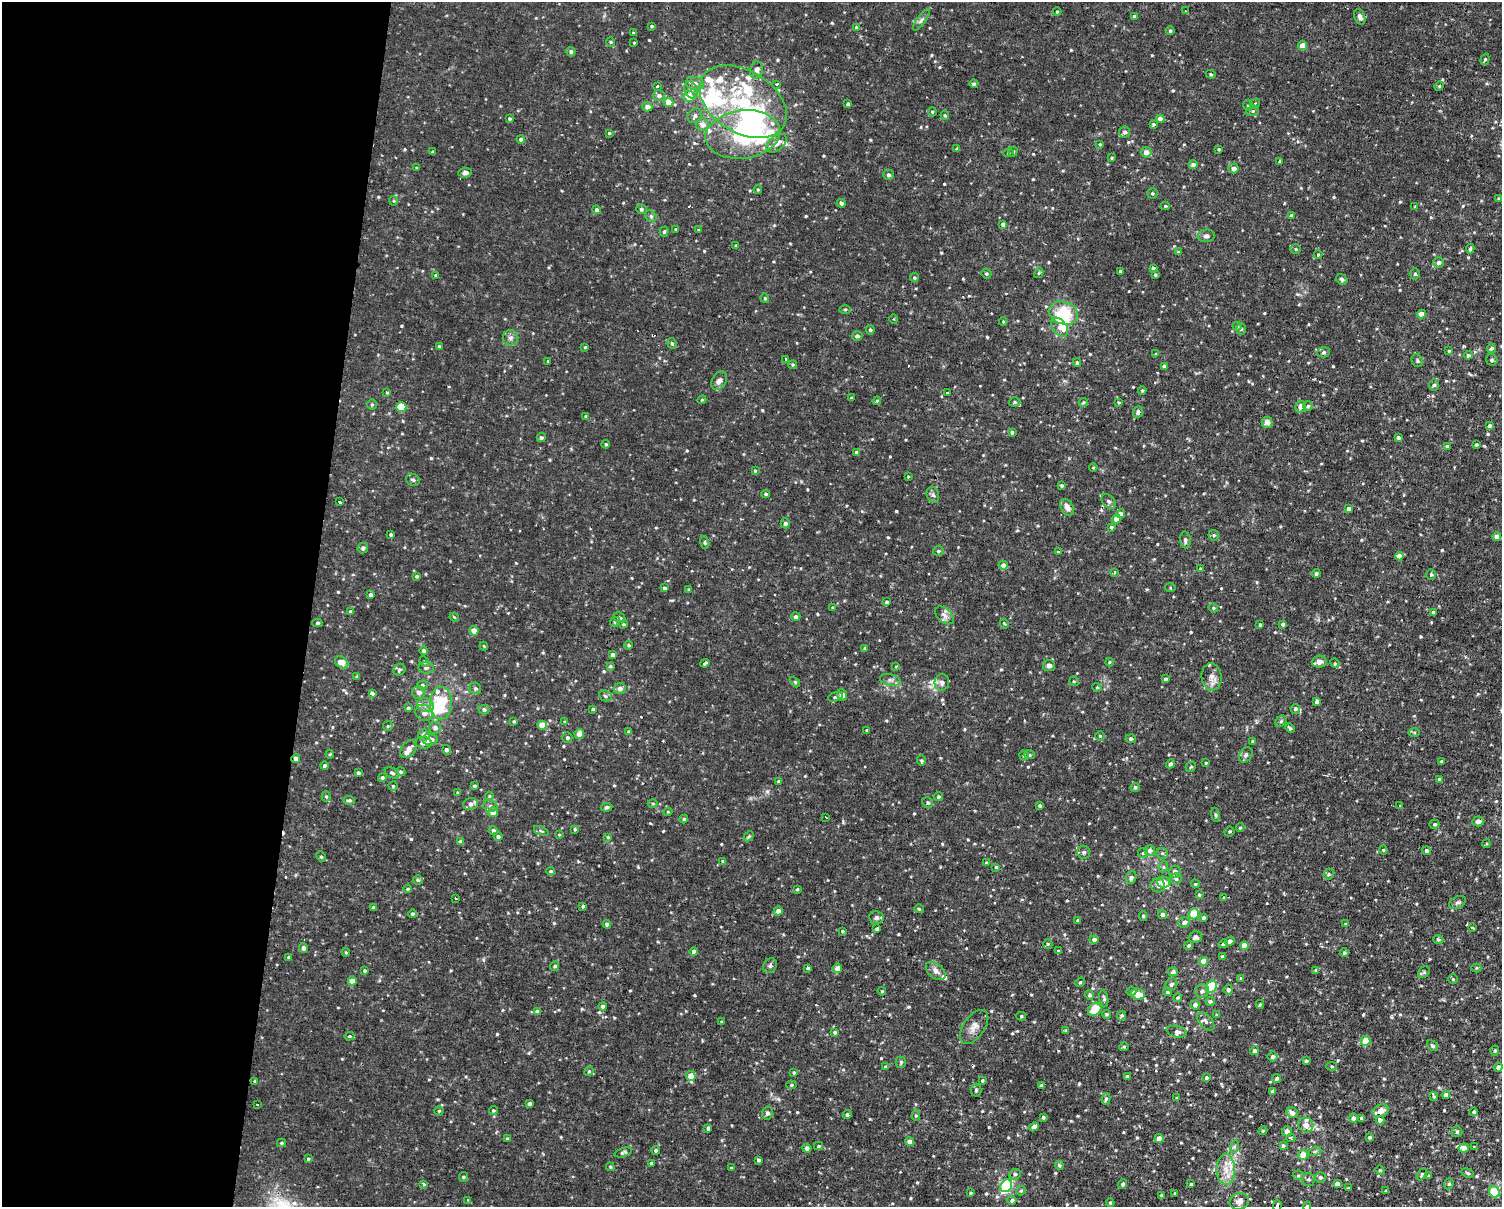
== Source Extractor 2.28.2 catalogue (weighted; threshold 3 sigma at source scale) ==
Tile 4 of 3 x 4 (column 1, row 2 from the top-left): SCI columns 140-1639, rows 2594-3798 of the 4978 x 5004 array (HDU 1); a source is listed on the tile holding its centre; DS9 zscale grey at full resolution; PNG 1504 x 1209 px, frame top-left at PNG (2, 2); each listed source drawn as its Kron ellipse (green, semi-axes under 4 px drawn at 4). Shown black and unused: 21% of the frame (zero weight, under 2 of 3 exposures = <1% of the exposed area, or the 3 px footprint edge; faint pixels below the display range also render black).
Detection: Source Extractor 2.28.2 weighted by HDU 2 'WHT'; one run over the whole footprint, this tile lists its part. Background 0.0153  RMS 0.0031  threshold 0.0141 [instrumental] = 3 sigma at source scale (4.5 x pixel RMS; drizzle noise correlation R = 1.50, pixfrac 1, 0.05/0.05 arcsec/px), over >= 5 px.
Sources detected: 702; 8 inside a brighter object's white glare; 17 cosmic-ray / hot-pixel residue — neither listed nor drawn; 25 inside a brighter listed object's ellipse — not listed separately; of the other 652, all 500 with FLUX_AUTO >= 0.329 (the completeness limit of this list) listed and drawn (152 fainter detections not listed), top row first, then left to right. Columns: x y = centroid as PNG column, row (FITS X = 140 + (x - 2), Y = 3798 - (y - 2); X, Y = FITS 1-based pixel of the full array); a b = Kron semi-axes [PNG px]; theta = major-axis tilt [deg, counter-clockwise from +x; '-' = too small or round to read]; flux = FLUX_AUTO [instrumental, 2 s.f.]
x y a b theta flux
1185 11 3 2 - 0.36
1057 12 4 3 - 0.37
1134 16 4 3 - 0.52
1360 17 8 5 -68 1.2
921 20 13 4 52 1.1
652 26 3 3 - 0.41
856 27 3 3 - 0.34
1170 31 4 3 - 0.49
633 33 3 2 - 0.36
611 42 5 4 - 0.37
634 43 3 3 - 0.38
1302 46 5 4 - 3.2
571 52 5 4 - 0.84
1485 59 5 4 - 0.57
757 70 8 6 75 1.7
1211 74 5 4 - 0.33
695 84 9 6 -15 1.7
777 84 3 3 - 0.74
974 84 4 4 - 0.53
657 86 3 3 - 0.74
1439 86 5 4 - 0.4
691 90 8 6 -65 1.3
659 96 6 5 - 1.1
689 96 5 5 - 4.3
668 102 5 4 - 3.6
743 102 47 31 -32 32
848 104 3 3 - 0.76
1255 104 5 3 - 0.36
1248 105 5 4 - 0.53
647 107 5 4 - 1.8
1253 111 6 5 - 0.59
932 112 4 4 - 0.4
945 115 4 3 - 0.38
695 116 8 6 49 1.1
510 119 4 3 - 0.59
1160 119 4 4 - 2.3
702 125 7 6 - 2.2
1153 125 3 3 - 1.3
1125 132 5 5 - 1.1
609 133 3 3 - 0.35
743 134 37 24 7 37
521 139 4 4 - 0.79
776 143 12 7 40 2.4
1100 144 4 3 - 0.36
957 149 3 3 - 0.47
1219 149 3 3 - 0.38
433 152 4 3 - 0.8
1013 152 5 4 - 0.44
1146 152 5 5 - 2.2
1008 153 5 4 - 0.54
1111 158 4 3 - 0.39
1280 161 3 3 - 0.45
1193 165 4 4 - 1.3
416 168 4 3 - 0.35
1234 168 5 5 - 1.6
465 173 7 5 6 0.99
888 175 5 5 - 0.73
758 190 4 3 - 0.37
1152 193 5 5 - 0.56
1499 199 4 4 - 0.43
394 201 4 4 - 0.33
841 203 4 4 - 0.95
1165 206 4 3 - 0.34
1415 206 3 3 - 0.35
641 209 5 5 - 0.64
597 210 4 4 - 0.8
651 216 6 5 - 0.66
1291 216 4 4 - 0.6
1003 224 4 4 - 0.94
676 229 3 3 - 0.43
699 230 4 3 - 0.44
664 232 5 4 - 0.46
1206 236 8 6 6 0.94
736 245 4 3 - 0.36
1296 249 5 5 - 0.43
1470 249 5 3 - 0.6
1179 252 4 4 - 0.7
1318 254 4 3 - 0.41
1439 262 5 5 - 1.3
1153 268 4 4 - 1
1120 271 3 3 - 0.42
986 273 5 5 - 0.53
1039 273 5 4 - 0.34
1415 274 5 5 - 0.6
436 275 4 3 - 0.33
1155 275 4 3 - 0.42
914 278 4 4 - 0.53
1342 279 6 4 -34 0.62
765 298 5 4 - 0.4
845 309 6 4 0 0.42
1063 313 15 11 -18 11
1421 314 4 4 - 2.5
893 319 4 3 - 0.34
1003 322 4 3 - 0.37
1237 326 5 4 - 0.52
1060 327 11 6 -52 1.8
1241 329 5 5 - 0.52
870 330 4 4 - 0.56
857 336 5 5 - 0.92
510 338 8 7 - 1.2
672 343 6 4 -66 0.51
439 346 4 3 - 0.44
585 347 3 3 - 0.42
1492 348 5 4 - 0.69
1449 351 3 3 - 0.42
1323 352 6 5 - 0.59
1156 354 3 3 - 0.75
1468 355 4 4 - 0.71
786 359 3 3 - 0.4
1492 360 6 5 - 0.7
548 361 3 2 - 0.33
1417 361 7 5 -59 0.66
1077 363 4 3 - 0.56
792 365 5 4 - 0.46
1164 366 4 4 - 0.95
719 381 10 7 58 1.6
1434 385 6 5 - 0.64
1142 390 4 3 - 0.39
387 392 3 3 - 0.35
948 393 4 3 - 1.6
851 398 4 3 - 0.37
702 400 4 4 - 0.38
877 401 4 4 - 0.36
1015 402 6 5 - 0.53
1083 402 5 3 - 0.37
1119 402 4 3 - 0.36
372 404 5 5 - 0.48
1308 406 5 5 - 0.54
401 407 5 5 - 13
1300 407 6 5 - 1.5
1138 412 6 5 - 0.89
586 416 4 3 - 0.37
1267 422 6 5 - 2
1490 426 4 3 - 0.82
1012 432 3 3 - 0.64
1398 437 4 4 - 0.67
541 438 4 4 - 0.72
606 444 4 4 - 0.5
1476 445 3 3 - 0.45
1447 446 4 3 - 0.46
857 452 4 3 - 0.79
1093 467 4 3 - 0.38
755 471 3 3 - 0.36
908 477 3 2 - 0.34
413 480 7 5 -24 0.79
1062 486 4 3 - 0.56
766 494 4 4 - 0.5
933 495 8 6 -71 0.82
1109 501 8 6 -49 0.89
340 502 3 3 - 0.7
1067 507 9 6 -58 2.4
1349 508 4 3 - 1.2
1121 514 4 4 - 1.7
1116 519 4 4 - 2.1
785 523 5 4 - 0.89
1111 527 3 3 - 0.44
391 535 3 3 - 0.53
1214 535 6 5 - 0.51
1497 537 4 4 - 2.4
1185 540 8 5 -85 0.89
705 542 7 4 -71 0.44
363 548 5 5 - 0.76
938 551 5 4 - 0.55
1058 552 4 4 - 0.35
1399 556 4 4 - 2.2
1003 565 4 4 - 1.2
1200 569 4 3 - 0.4
1114 572 4 3 - 1.1
1316 573 4 4 - 0.69
1431 575 5 5 - 0.61
417 576 3 3 - 0.46
664 588 4 4 - 0.65
1170 588 5 3 - 0.33
689 590 3 3 - 0.44
371 595 4 4 - 1.1
886 602 4 3 - 0.58
833 608 3 3 - 0.39
1213 608 5 4 - 0.4
351 611 3 3 - 0.85
1433 612 3 3 - 0.6
944 615 11 6 -42 1.6
454 617 5 3 - 0.34
796 617 5 4 - 0.91
619 618 6 5 - 0.64
615 622 5 4 - 0.5
317 623 5 4 - 0.49
623 624 4 3 - 0.36
1004 624 5 3 - 0.41
1283 624 4 3 - 0.64
1260 625 3 3 - 0.44
474 631 4 4 - 2.5
629 645 4 3 - 0.45
484 646 4 3 - 0.33
865 648 3 3 - 0.41
424 651 4 4 - 0.77
613 655 4 4 - 1.1
342 662 7 5 -34 4
424 662 6 4 -67 0.54
1109 662 4 4 - 0.35
1319 662 7 6 - 1.9
705 663 4 3 - 0.48
1335 663 5 4 - 0.35
610 666 4 4 - 0.33
896 666 4 3 - 0.53
1049 666 6 5 - 1.2
426 668 7 6 - 1
399 670 6 5 - 0.6
357 677 3 3 - 0.61
1211 677 13 10 -85 2.3
1165 679 3 3 - 0.75
890 680 10 6 -14 1.2
1074 681 5 4 - 0.41
795 682 6 4 -46 0.35
942 683 8 7 - 1.5
422 685 5 4 - 0.62
1097 687 5 4 - 0.37
475 688 6 5 - 0.69
620 689 6 5 - 1.4
419 692 6 6 - 1.6
372 693 4 3 - 2.4
842 695 6 5 - 1.6
605 696 7 5 -24 0.65
835 697 7 4 18 0.57
1317 701 4 4 - 1.3
441 703 16 11 -89 17
425 705 8 6 -16 1.5
408 708 4 4 - 0.61
593 709 3 3 - 0.44
1295 709 5 4 - 0.72
484 710 5 5 - 0.8
424 713 9 7 -38 2.1
564 721 3 3 - 0.35
1281 721 6 5 - 0.52
514 722 4 3 - 0.39
542 725 4 4 - 5.7
388 726 5 4 - 0.46
435 728 6 6 - 1.4
1290 728 5 4 - 0.54
867 730 3 3 - 0.36
629 732 4 3 - 0.52
1414 732 6 4 -1 0.4
579 734 5 4 - 3.2
424 735 6 6 - 2.5
1100 736 5 5 - 0.43
567 737 5 5 - 0.67
1131 739 5 4 - 0.68
430 740 7 5 -5 2.5
1253 741 3 3 - 0.49
423 743 8 6 -6 1.3
409 749 10 6 49 1.6
446 750 5 4 - 0.84
330 754 4 4 - 0.33
1024 755 5 4 - 0.69
1029 755 5 4 - 0.46
1246 755 8 6 54 0.92
296 758 4 4 - 1.3
921 761 5 4 - 0.47
1442 761 3 3 - 0.45
1206 763 3 2 - 0.35
1170 764 5 3 - 0.62
325 766 4 4 - 0.56
1191 767 6 4 42 0.4
401 772 5 4 - 0.63
358 773 4 3 - 0.75
392 773 8 5 -28 0.78
382 777 4 4 - 0.62
1439 779 3 3 - 0.4
779 781 4 3 - 0.54
393 786 5 4 - 0.4
474 786 4 4 - 0.43
1135 787 4 4 - 0.61
457 793 4 3 - 0.36
326 796 5 4 - 0.46
489 796 4 4 - 0.37
938 797 4 4 - 0.54
349 800 5 4 - 0.68
653 803 5 3 - 0.36
928 803 5 5 - 0.67
471 804 7 6 - 1.3
1040 805 3 3 - 0.56
1399 805 4 2 - 0.38
490 806 7 5 -17 0.95
607 807 5 4 - 0.6
493 812 5 5 - 2.9
668 812 4 4 - 0.36
1215 815 7 3 -82 0.45
826 817 3 2 - 0.42
684 819 4 4 - 0.58
1478 821 6 5 - 0.91
1434 824 5 4 - 0.62
1240 828 4 3 - 0.42
575 829 4 4 - 0.34
493 831 4 4 - 0.86
541 831 8 4 -22 0.48
1229 831 5 5 - 0.56
559 834 4 3 - 0.33
498 836 4 4 - 0.72
749 836 6 4 44 0.46
608 837 3 3 - 0.59
461 842 4 4 - 1.4
1486 844 4 3 - 0.34
1150 850 5 5 - 1.2
1383 850 4 4 - 0.36
1426 851 4 4 - 0.71
1084 852 6 6 - 0.85
1143 853 5 5 - 0.47
1162 853 6 5 - 0.58
321 857 5 4 - 0.48
722 861 4 3 - 0.35
986 863 4 3 - 0.36
996 867 4 4 - 0.44
1163 867 6 3 71 0.43
551 871 4 4 - 0.63
1175 872 6 5 - 1.3
1329 874 5 5 - 0.44
1131 877 7 5 69 0.98
1176 879 5 5 - 0.67
418 880 5 5 - 0.53
1163 882 6 5 - 3.2
1195 884 4 3 - 0.38
1158 885 7 7 - 1.2
408 889 4 3 - 0.41
797 889 3 3 - 0.35
1199 895 4 4 - 0.4
456 898 3 2 - 0.44
1224 898 4 4 - 0.36
1458 902 9 5 27 0.79
583 906 4 3 - 0.61
373 907 4 4 - 0.52
919 909 4 4 - 0.4
778 911 5 4 - 1.7
412 914 4 4 - 0.62
1163 914 4 4 - 0.93
1194 914 5 4 - 9.2
1143 916 4 4 - 0.48
876 918 7 6 - 0.95
1203 918 4 4 - 0.78
1078 920 3 3 - 0.46
1184 922 6 5 - 1
607 924 4 4 - 0.86
1346 924 4 3 - 0.35
1472 928 3 2 - 0.47
877 929 4 4 - 0.52
842 931 4 3 - 0.38
1195 937 7 5 15 0.91
1094 939 4 4 - 1.1
1438 939 5 4 - 0.56
1230 941 5 4 - 1.1
1048 944 5 5 - 0.41
1223 944 5 4 - 0.69
1189 945 5 4 - 0.52
1244 945 4 4 - 4.5
304 948 5 4 - 1.2
694 951 4 4 - 1.1
1058 951 4 3 - 0.42
346 952 4 4 - 0.33
1344 953 4 4 - 0.54
289 957 3 3 - 0.73
1223 957 4 3 - 0.89
1204 961 4 4 - 3.5
555 966 5 4 - 0.61
770 966 8 6 56 0.83
808 968 3 3 - 0.48
837 968 5 4 - 2.1
1476 968 5 4 - 0.38
1316 970 4 4 - 0.51
365 971 4 3 - 0.56
936 971 11 7 -39 1.8
1173 972 5 4 - 0.84
1424 972 7 5 46 0.53
1240 978 4 3 - 0.38
1453 979 4 4 - 0.43
352 981 4 4 - 3.6
1080 982 5 4 - 0.42
1171 984 6 5 - 0.74
1211 987 6 5 - 18
1228 990 5 4 - 0.83
882 991 4 4 - 0.34
1132 991 5 4 - 0.81
1202 991 7 6 - 1.3
1167 992 4 3 - 0.44
1138 994 7 5 -7 3.3
1089 995 5 4 - 0.79
1104 998 8 4 -79 0.66
1178 998 4 3 - 0.41
1210 1001 4 4 - 0.64
1260 1004 4 3 - 0.42
1195 1005 4 4 - 1.1
603 1006 4 4 - 1
1095 1009 7 6 - 5.7
537 1011 4 3 - 0.82
1106 1014 4 4 - 0.48
1121 1015 5 4 - 0.62
1217 1015 4 3 - 0.35
1021 1016 5 4 - 0.4
1206 1021 11 6 -47 1
721 1022 4 3 - 0.37
974 1027 19 10 55 2.8
1066 1031 3 3 - 0.64
835 1032 4 4 - 0.62
1177 1032 10 5 -13 1.1
349 1036 5 4 - 0.41
1365 1041 5 5 - 4.5
1432 1046 6 4 -40 0.49
1124 1047 4 4 - 0.37
1255 1051 4 4 - 1.5
1495 1051 5 4 - 0.44
1272 1057 5 5 - 0.94
1306 1061 4 3 - 0.56
901 1062 5 5 - 0.49
1332 1066 5 3 - 0.36
885 1067 4 4 - 0.47
1498 1067 4 4 - 1.2
589 1071 5 4 - 0.37
794 1073 4 3 - 0.57
691 1076 5 5 - 4
1127 1076 3 3 - 0.58
1206 1077 4 3 - 0.57
1277 1079 5 4 - 0.69
982 1080 3 3 - 0.44
255 1081 3 3 - 0.4
791 1085 5 4 - 0.5
1041 1086 3 3 - 0.56
976 1090 6 5 - 0.54
1272 1091 4 3 - 0.82
1446 1095 4 4 - 1.8
1434 1096 5 4 - 0.5
1177 1098 4 3 - 0.37
1106 1099 6 4 77 0.65
530 1103 4 4 - 0.8
257 1104 2 2 - 0.37
493 1110 4 4 - 0.46
439 1111 4 4 - 0.41
1380 1111 8 6 21 2.5
1474 1112 4 4 - 0.56
767 1113 6 5 - 0.84
1292 1113 6 5 - 1.7
847 1115 4 4 - 0.7
916 1116 5 4 - 0.48
1043 1117 3 3 - 0.52
1353 1118 5 4 - 0.92
1361 1118 4 4 - 0.65
1380 1120 4 4 - 1.4
1306 1125 8 7 - 2.1
1034 1127 5 4 - 1.5
708 1128 4 3 - 0.64
1263 1131 4 4 - 0.36
1287 1131 5 5 - 1.9
1457 1132 5 5 - 0.7
1370 1137 4 3 - 0.56
1159 1138 4 4 - 2.2
1291 1138 4 4 - 0.45
507 1139 4 3 - 0.54
909 1141 4 4 - 1.5
282 1143 4 4 - 0.46
818 1146 4 4 - 0.37
1283 1146 4 4 - 0.63
1234 1147 6 4 72 0.57
1474 1147 3 2 - 0.37
807 1148 4 4 - 1.1
1464 1148 5 4 - 2.3
656 1150 4 4 - 0.63
1315 1151 7 4 20 0.68
623 1153 9 4 17 0.69
1303 1155 5 4 - 5.7
308 1159 3 3 - 0.4
758 1160 3 3 - 0.7
651 1163 3 3 - 0.59
1059 1165 4 4 - 0.55
610 1167 4 4 - 0.42
731 1168 3 3 - 0.44
1226 1169 15 9 -88 4.2
1380 1170 4 4 - 0.34
1468 1173 6 4 -27 0.45
1015 1174 6 5 - 0.79
1422 1174 6 4 61 0.44
1298 1175 5 5 - 0.49
1429 1176 3 3 - 0.34
463 1177 5 4 - 0.39
1320 1177 5 5 - 0.73
1308 1179 6 6 - 0.79
423 1184 3 3 - 1.3
1123 1184 5 4 - 0.73
1191 1184 4 4 - 0.4
1337 1184 4 4 - 1.5
1449 1184 6 4 68 0.47
1006 1186 7 5 55 44
1349 1188 3 3 - 0.48
1021 1191 5 4 - 0.42
1386 1191 3 3 - 0.4
1494 1192 6 5 - 11
971 1193 4 3 - 0.36
1175 1193 3 3 - 0.37
1161 1195 3 3 - 0.48
468 1200 3 2 - 0.51
1012 1200 4 4 - 0.87
1239 1201 9 8 - 1.6
1110 1202 4 3 - 0.43
1277 1206 6 3 85 0.6
1307 1206 4 3 - 0.52
Overlapping masked pixels (flux is a lower limit): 2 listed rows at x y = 372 693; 296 758
Isophote crosses this tile's border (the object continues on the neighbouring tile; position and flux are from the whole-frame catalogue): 2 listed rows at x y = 1277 1206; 1307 1206